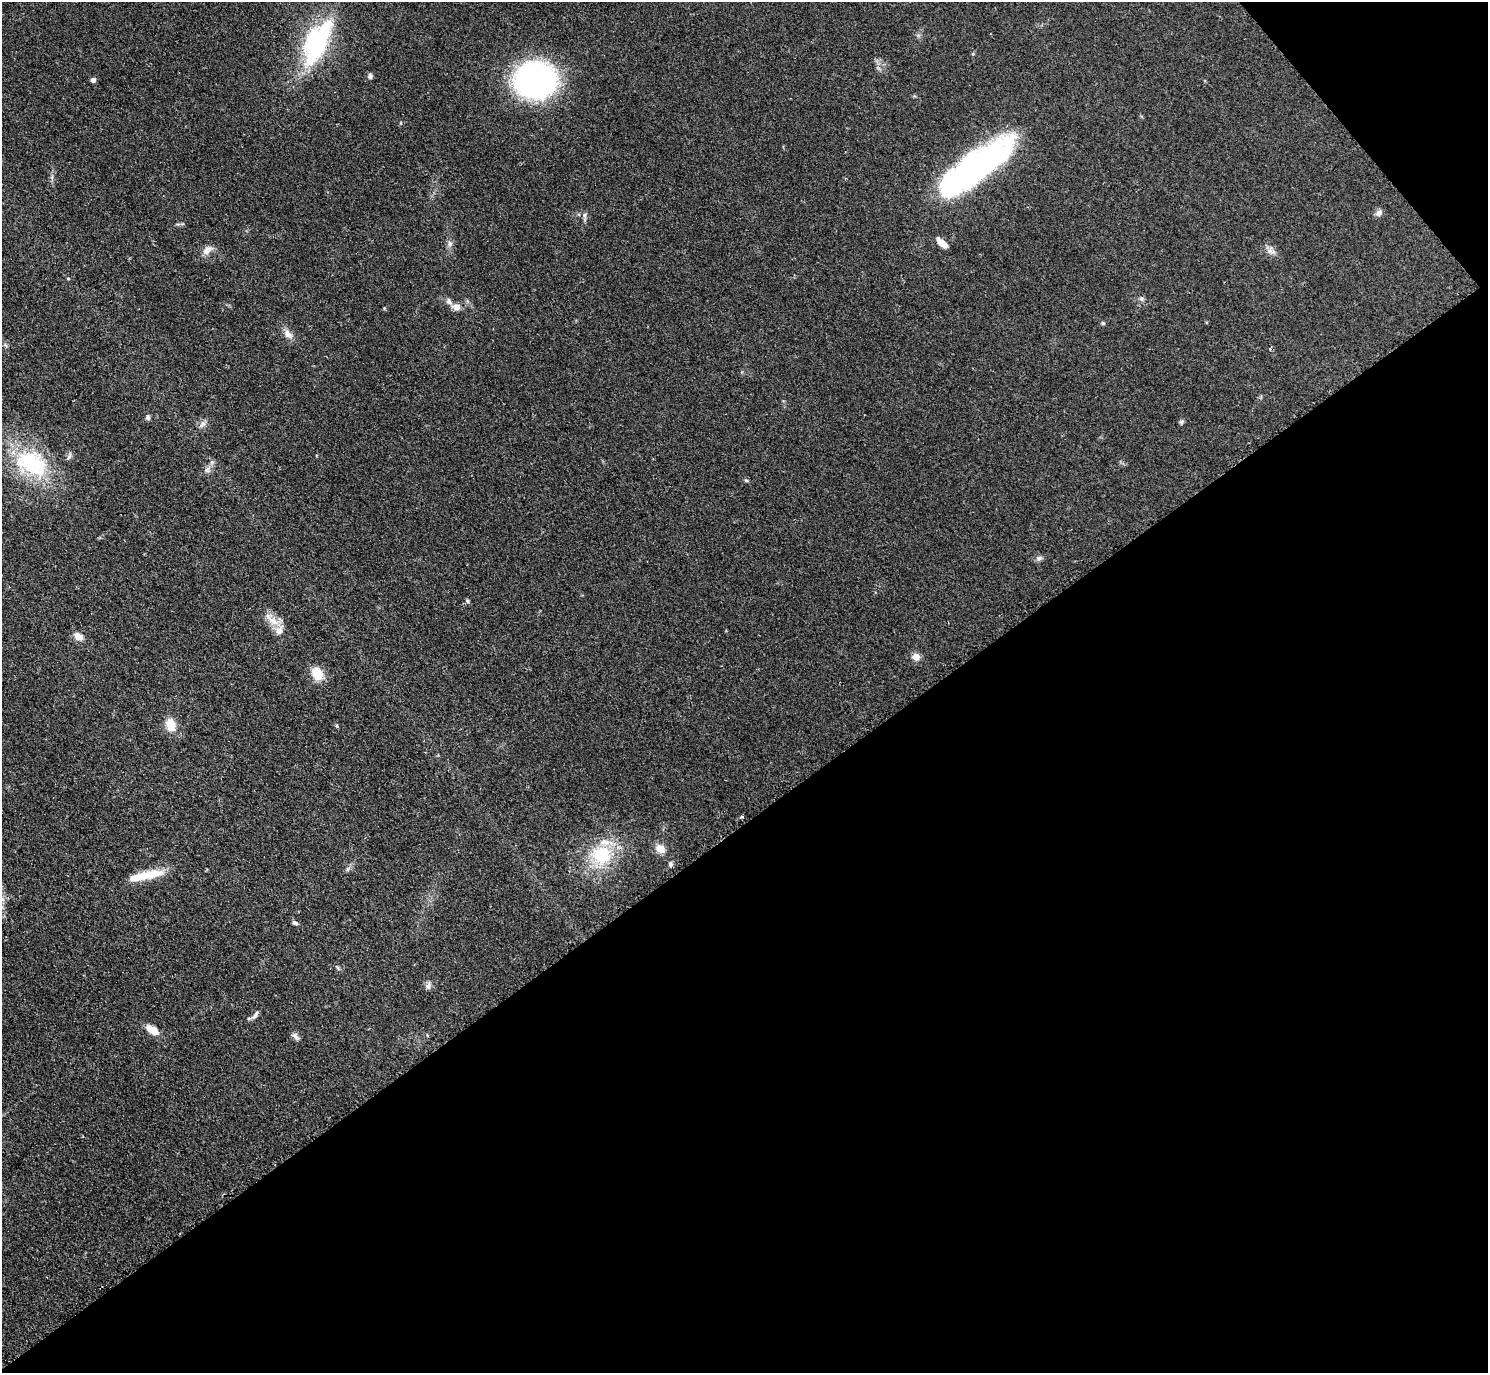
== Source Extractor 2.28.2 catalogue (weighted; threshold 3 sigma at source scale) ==
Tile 12 of 4 x 4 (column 4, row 3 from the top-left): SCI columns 4469-5954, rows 1541-2911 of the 5962 x 5959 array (HDU 1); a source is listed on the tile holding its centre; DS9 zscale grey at full resolution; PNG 1490 x 1375 px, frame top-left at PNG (2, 2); no overlay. Shown black and unused: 42% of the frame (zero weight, under 2 of 3 exposures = <1% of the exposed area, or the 3 px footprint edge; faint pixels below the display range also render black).
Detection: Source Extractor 2.28.2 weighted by HDU 2 'WHT'; one run over the whole footprint, this tile lists its part. Background 0.0783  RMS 0.0078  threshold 0.0353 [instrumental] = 3 sigma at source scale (4.5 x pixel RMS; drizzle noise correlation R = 1.50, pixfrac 1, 0.05/0.05 arcsec/px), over >= 5 px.
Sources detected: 45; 2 inside a brighter listed object's ellipse — not listed separately; the other 43 listed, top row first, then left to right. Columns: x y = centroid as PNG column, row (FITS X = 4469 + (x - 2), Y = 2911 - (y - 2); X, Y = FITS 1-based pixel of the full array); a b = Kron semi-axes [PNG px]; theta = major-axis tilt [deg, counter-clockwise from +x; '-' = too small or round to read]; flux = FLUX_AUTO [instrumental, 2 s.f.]
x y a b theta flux
317 42 54 23 65 100
370 76 7 6 - 2
93 80 5 4 - 3.3
535 80 33 27 0 250
976 166 89 26 36 220
1379 213 9 7 40 3
584 215 6 5 - 1.8
942 243 15 7 -41 5.3
450 244 8 7 - 2.5
207 250 15 9 45 5.4
1270 250 10 4 61 2.1
68 279 5 3 - 0.63
1141 298 7 6 - 1.8
456 307 11 8 -12 4.7
384 308 4 4 - 0.75
1103 323 5 5 - 1
288 334 14 8 -51 5.5
148 417 7 5 -82 1.8
1181 422 6 5 - 1.4
202 424 12 6 61 3.2
69 456 12 4 70 2
32 463 47 30 -27 70
207 470 10 6 59 3.3
746 480 6 4 -2 0.96
1039 558 8 6 22 2.1
468 601 6 4 -88 1.2
273 620 15 10 -28 9.1
78 636 13 9 -31 5.2
916 657 9 9 - 5.3
317 674 15 11 -59 14
171 725 16 11 -72 12
337 726 5 3 - 0.91
742 817 5 3 - 0.95
660 849 13 9 -33 7.2
602 855 29 26 -1 43
670 864 7 5 -81 1.8
146 875 45 9 12 21
295 923 8 5 -23 1.6
338 968 6 4 -71 1.1
428 985 12 5 83 2.5
255 1015 13 5 59 2.6
152 1030 16 8 -33 9.5
295 1036 11 6 -46 2.8